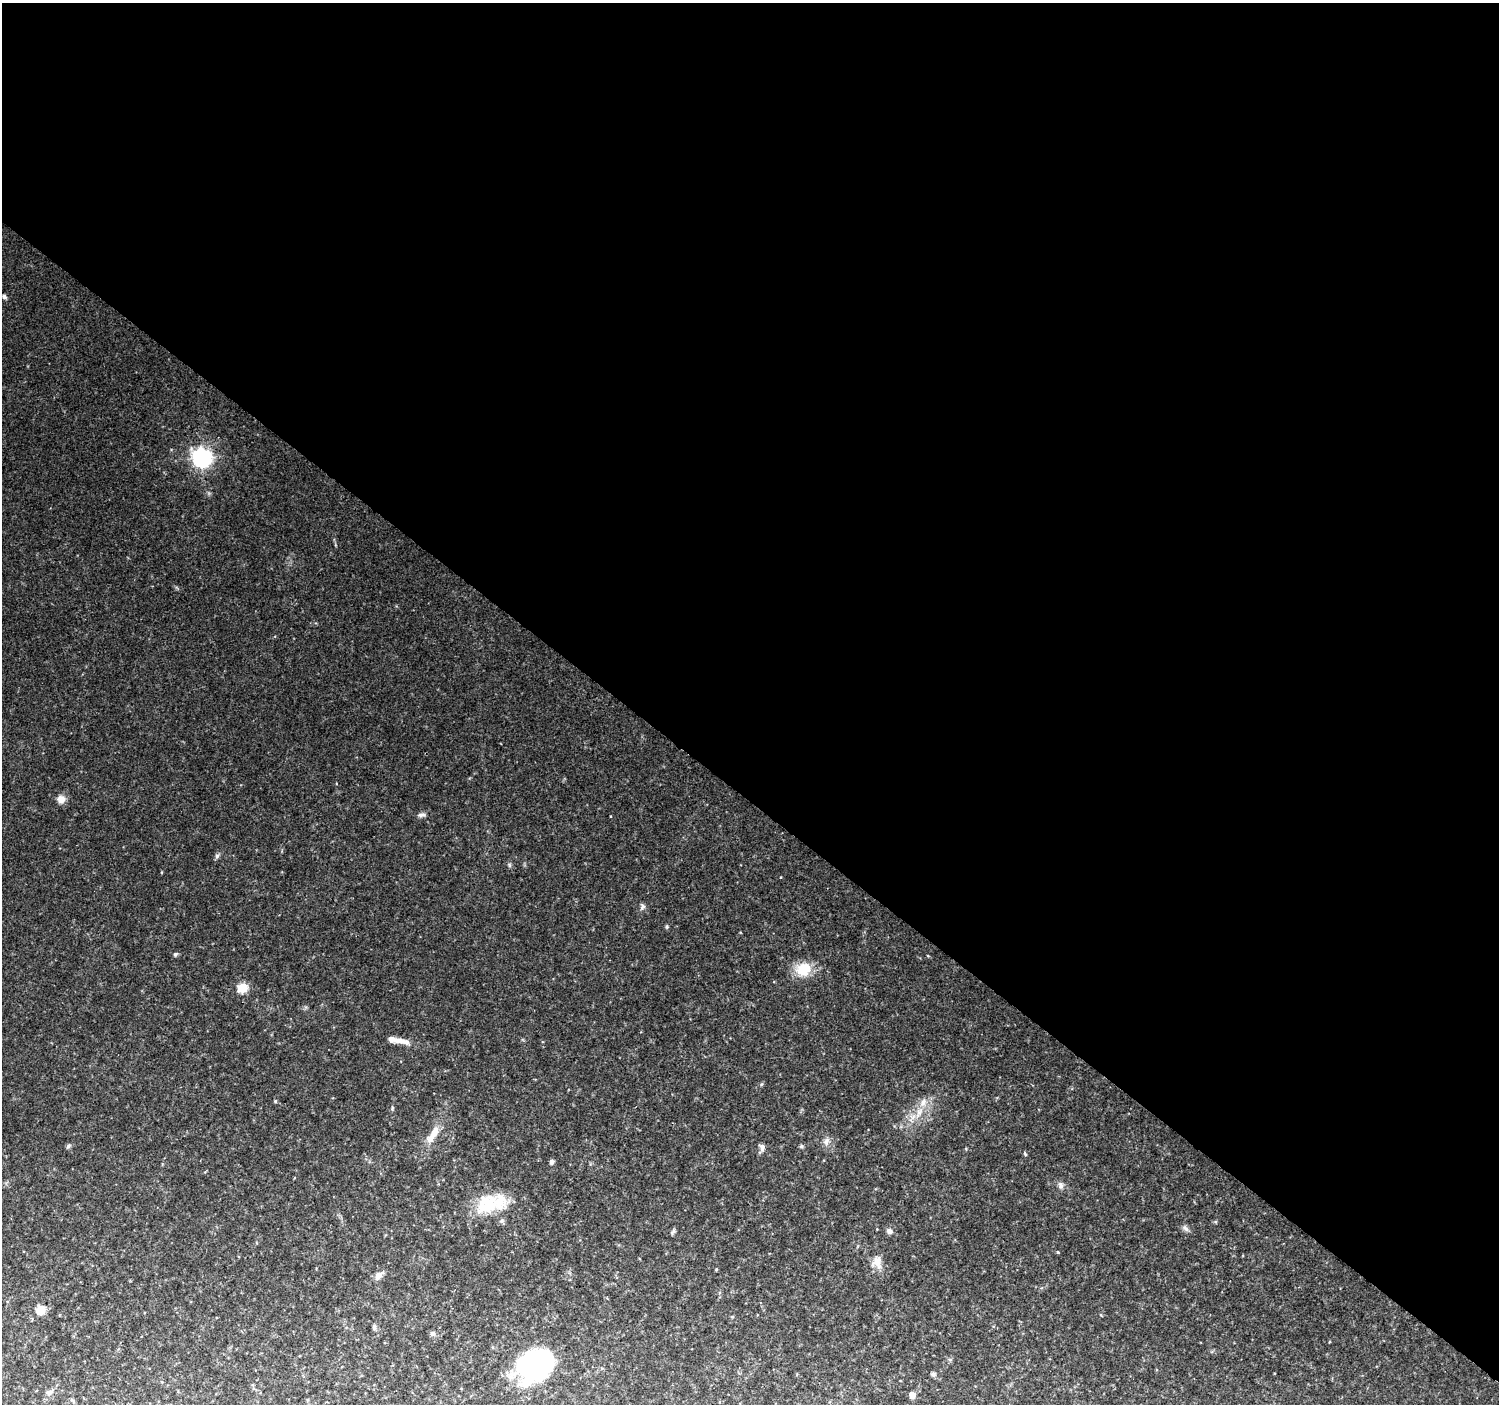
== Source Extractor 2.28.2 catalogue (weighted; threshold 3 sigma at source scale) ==
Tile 3 of 4 x 4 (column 3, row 1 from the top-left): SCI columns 3003-4499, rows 4448-5849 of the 5997 x 6023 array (HDU 1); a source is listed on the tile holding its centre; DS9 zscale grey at full resolution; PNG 1501 x 1406 px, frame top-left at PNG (2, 3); no overlay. Shown black and unused: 57% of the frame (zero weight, under 2 of 3 exposures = <1% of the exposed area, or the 3 px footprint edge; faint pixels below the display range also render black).
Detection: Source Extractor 2.28.2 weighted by HDU 2 'WHT'; one run over the whole footprint, this tile lists its part. Background 0.111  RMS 0.0084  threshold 0.0379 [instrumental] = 3 sigma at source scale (4.5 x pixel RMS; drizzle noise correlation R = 1.50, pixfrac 1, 0.0396/0.0396 arcsec/px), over >= 5 px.
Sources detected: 38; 2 inside a brighter object's white glare — not listed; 2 inside a brighter listed object's ellipse — not listed separately; the other 34 listed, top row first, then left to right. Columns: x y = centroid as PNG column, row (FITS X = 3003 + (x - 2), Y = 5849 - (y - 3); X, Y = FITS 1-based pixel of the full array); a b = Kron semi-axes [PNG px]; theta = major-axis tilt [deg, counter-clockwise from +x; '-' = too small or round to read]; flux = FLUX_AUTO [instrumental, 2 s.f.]
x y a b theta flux
4 297 6 5 - 1.9
202 458 7 7 - 390
61 799 10 10 - 6.3
421 815 11 6 13 2.6
217 856 7 5 46 1.8
642 906 8 7 - 2.4
667 926 6 3 72 1
175 954 5 4 - 1.6
804 969 17 15 27 21
242 988 11 10 - 12
402 1041 23 7 -11 7.4
275 1101 4 4 - 0.86
923 1102 11 8 71 5.7
433 1133 19 10 63 11
826 1141 11 8 68 3.9
68 1146 7 5 46 1.4
801 1146 6 4 20 1.3
762 1147 10 7 -75 3.3
1025 1153 6 3 -71 1.3
552 1162 6 5 - 2.2
1061 1185 9 7 -75 3
488 1204 35 26 28 37
1185 1228 11 4 -45 2.4
889 1231 7 6 - 3.2
673 1232 9 5 42 1.6
877 1262 16 13 -81 8.6
379 1275 13 7 47 5.1
40 1310 8 7 - 13
374 1327 8 5 -89 1.8
432 1333 7 6 - 2.2
537 1364 45 27 18 79
933 1374 6 5 - 1.9
49 1392 11 6 19 3
912 1395 5 4 - 9.7